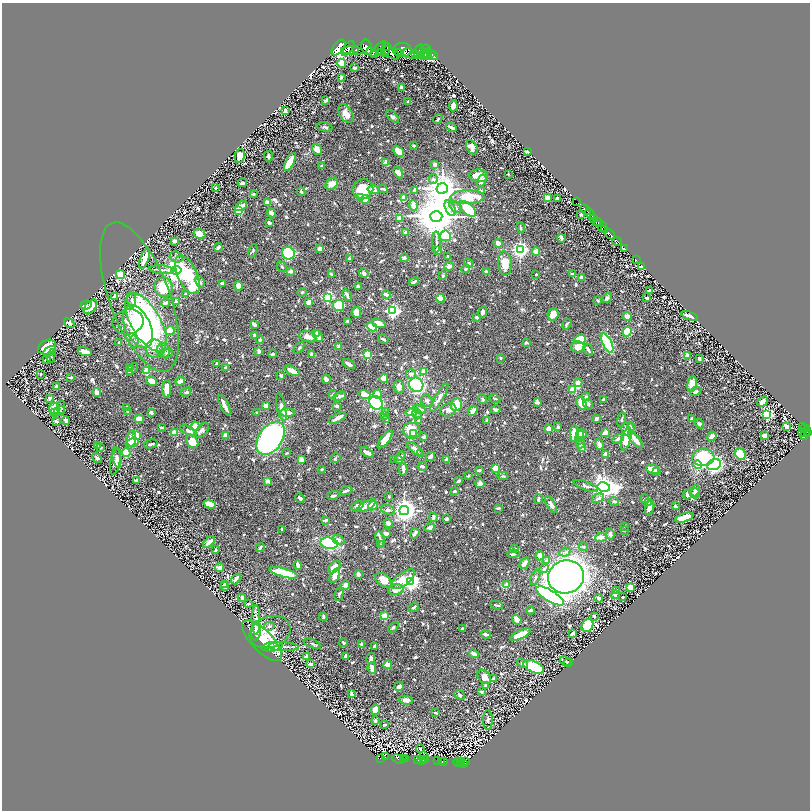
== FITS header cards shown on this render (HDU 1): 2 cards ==
NAXIS1  =                 1616
NAXIS2  =                 1616

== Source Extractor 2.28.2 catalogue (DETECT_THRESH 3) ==
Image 1616 x 1616 px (HDU 1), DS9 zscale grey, zoomed out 1/2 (1 PNG px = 2 x 2 image px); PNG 812 x 812 px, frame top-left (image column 1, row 1615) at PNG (2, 3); each listed source drawn as its Kron ellipse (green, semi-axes under 4 px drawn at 4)
Background 0.676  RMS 0.0099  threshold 0.0298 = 3 sigma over >= 5 px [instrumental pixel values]
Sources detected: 1228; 72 cannot appear on this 1/2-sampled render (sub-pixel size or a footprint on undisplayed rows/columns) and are neither listed nor drawn; of the other 1156, the 500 brightest by FLUX_AUTO listed and drawn (656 fainter detections omitted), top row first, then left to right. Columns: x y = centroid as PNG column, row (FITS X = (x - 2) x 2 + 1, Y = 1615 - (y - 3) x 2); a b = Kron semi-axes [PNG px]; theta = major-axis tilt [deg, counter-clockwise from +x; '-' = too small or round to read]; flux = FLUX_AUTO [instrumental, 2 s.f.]
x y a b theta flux
338 47 9 5 52 5500
366 47 7 5 -78 3700
386 47 3 2 - 320
348 48 8 2 53 140
356 49 2 1 - 990
379 49 10 4 49 1200
424 49 3 2 - 350
426 49 2 2 - 270
385 50 7 2 83 560
402 50 9 7 -1 3500
352 51 11 3 -4 450
419 51 7 5 74 2300
372 52 5 4 - 1100
382 52 4 2 - 250
391 53 9 4 -35 1900
398 53 2 1 - 160
425 53 5 2 - 540
430 53 3 2 - 570
411 54 8 5 -18 2100
416 54 4 2 - 210
428 54 6 2 -85 500
433 56 5 3 - 2000
426 57 2 2 - 260
342 63 4 3 - 37
355 68 3 2 - 7.8
341 77 3 2 - 3.7
401 88 3 2 - 12
326 100 3 2 - 6.7
408 101 2 2 - 9
453 106 5 4 - 14
285 111 3 3 - 5
346 113 10 6 -58 19
392 116 8 4 -41 4.6
438 119 5 3 - 3.7
325 127 8 4 -13 5
451 127 6 2 -27 11
414 146 3 2 - 3.4
472 147 7 5 -58 19
317 149 6 4 -53 21
398 151 6 4 -47 29
527 151 4 2 - 6.3
240 156 7 5 79 24
268 156 5 3 - 5.4
290 162 10 4 63 46
385 162 4 3 - 17
435 165 3 3 - 6.9
321 166 3 2 - 3.3
398 173 6 3 -56 21
508 174 2 2 - 5.7
479 176 9 6 -5 33
433 179 5 4 - 4.1
482 181 6 3 59 10
242 183 5 3 - 4.7
332 184 7 5 40 17
215 188 2 2 - 13
363 189 10 10 - 60
383 189 5 3 - 5.2
442 189 5 5 - 4200
374 190 6 4 -12 11
415 190 3 2 - 7.6
481 191 4 3 - 3.7
301 192 4 3 - 4.1
253 194 3 2 - 6.8
403 197 4 2 - 8.4
467 197 17 7 1 70
548 197 3 3 - 29
361 198 3 3 - 12
558 198 2 2 - 6.1
365 199 4 4 - 25
577 201 3 1 - 20
267 203 3 3 - 19
241 206 6 3 30 18
413 206 5 3 - 15
455 207 7 4 -48 5.9
450 208 8 4 -66 8.5
468 209 9 5 -44 86
585 210 6 2 -41 990
239 211 4 3 - 63
271 213 4 3 - 12
581 214 3 2 - 3.3
590 214 5 2 - 970
436 216 6 5 - 9200
400 219 4 3 - 22
594 219 3 1 - 32
596 221 4 2 - 210
269 223 4 2 - 5.7
599 223 4 2 - 290
520 227 5 2 - 4.4
602 227 5 2 - 390
605 229 3 3 - 560
406 233 3 2 - 10
199 234 6 5 - 27
610 234 6 2 -44 2200
445 236 5 5 - 46
562 238 4 3 - 3.5
174 241 3 2 - 12
617 241 5 2 - 1200
436 242 10 2 -88 3.7
498 243 5 3 - 20
218 247 4 2 - 6.3
624 248 2 2 - 140
320 249 3 3 - 19
253 250 6 4 67 3.1
437 250 3 2 - 22
520 250 4 4 - 720
536 251 4 3 - 16
288 253 6 6 - 220
448 256 2 2 - 4
176 257 6 5 - 5.6
404 258 4 3 - 4.7
145 259 10 3 69 32
349 259 3 3 - 5.9
636 260 3 1 - 12
469 263 5 4 - 4.8
505 263 12 6 -85 30
449 266 5 4 - 11
282 267 6 4 -46 3.4
641 267 3 2 - 16
466 269 4 3 - 4.7
162 270 12 3 -5 6.7
176 270 5 4 - 2200
291 271 4 3 - 9
486 271 3 2 - 4.6
364 273 5 4 - 6.2
120 274 5 4 - 29
331 274 3 2 - 5.8
536 274 2 2 - 3.1
572 274 3 2 - 3.4
187 275 21 9 -65 170
443 276 4 3 - 4.1
582 277 4 3 - 6.5
200 282 6 3 -63 4.9
414 282 5 2 - 5.8
222 283 3 2 - 4.7
238 286 4 3 - 13
358 286 4 3 - 4.5
164 287 10 9 - 81
650 291 4 3 - 11
302 292 5 3 - 3.2
186 294 4 3 - 4.2
347 295 6 2 -63 6.9
386 295 4 3 - 9.6
115 296 3 2 - 9.4
139 297 79 30 -70 150
327 297 4 3 - 190
440 298 4 3 - 27
607 298 5 4 - 6.6
647 298 4 3 - 6.3
132 300 8 4 -82 5.4
176 301 3 2 - 6.9
598 301 3 2 - 4.2
309 302 4 3 - 16
165 303 4 2 - 6.4
86 305 6 4 18 8.9
339 305 5 5 - 120
90 307 8 5 49 31
393 311 4 4 - 480
356 312 5 5 - 13
483 312 6 4 66 7.9
553 314 6 5 - 20
627 316 4 4 - 13
690 316 8 3 -20 12
477 317 3 3 - 4.1
348 321 4 3 - 3.3
128 322 15 12 10 28
146 322 32 15 -60 480
69 323 5 3 - 8.5
378 323 7 4 -20 24
567 324 5 3 - 3.4
254 325 4 3 - 4.4
138 327 23 12 -65 360
372 327 5 3 - 46
170 330 4 4 - 34
627 332 4 4 - 85
317 333 4 4 - 5.8
255 335 4 3 - 3.1
318 336 6 4 -65 9.2
308 337 9 5 -14 12
383 339 5 2 - 5.6
580 339 6 4 22 70
260 340 4 3 - 4.1
134 342 6 4 83 5.3
119 343 3 2 - 3.8
526 343 2 2 - 13
607 343 10 4 -65 240
339 346 3 2 - 5.4
47 347 9 7 27 45
578 347 6 6 - 20
299 348 6 4 50 4.1
154 349 9 8 - 13
163 350 7 6 - 12
588 350 6 2 -59 4.9
49 351 7 3 29 7.5
85 351 7 3 -14 13
259 351 4 3 - 6
168 353 5 3 - 4.1
272 354 4 3 - 3.1
312 354 2 2 - 12
367 355 3 3 - 110
687 355 4 3 - 12
51 356 7 3 75 3.7
500 358 3 3 - 3.2
699 358 3 2 - 8.4
46 360 4 2 - 3.6
217 363 3 2 - 4.5
349 364 6 3 -34 10
225 367 3 3 - 3.8
129 368 3 2 - 3.9
132 369 7 3 42 3.9
146 371 4 3 - 36
292 371 8 3 -24 18
424 371 3 3 - 25
129 373 4 3 - 4.8
41 374 3 2 - 3.5
411 374 5 4 - 6
281 375 3 2 - 5.2
71 377 4 2 - 5.9
384 378 4 3 - 21
326 379 4 3 - 17
152 381 5 3 - 36
180 381 4 3 - 14
578 383 4 3 - 9
692 384 8 4 78 24
416 385 7 7 - 160
56 386 4 3 - 6.6
399 387 7 5 -86 10
167 389 9 3 89 31
572 389 3 3 - 25
695 391 6 4 28 7.5
186 392 5 4 - 3.6
97 393 4 2 - 13
364 394 6 3 -19 24
377 394 4 3 - 18
333 395 4 2 - 5
340 396 7 3 22 5.1
586 397 4 3 - 4.4
50 398 2 2 - 16
439 398 16 3 60 8.8
495 398 6 2 -21 3.2
483 399 5 3 - 3.6
603 399 3 2 - 4
427 401 6 5 - 4.5
763 401 6 3 41 14
538 402 4 3 - 6.6
376 403 7 6 - 180
581 403 7 4 -63 31
588 404 5 4 - 4.9
224 405 11 2 -64 18
456 405 6 5 - 41
266 406 3 3 - 10
337 406 3 2 - 6.2
61 407 6 3 -89 3.4
127 407 3 2 - 3.3
281 407 15 3 -77 16
54 409 6 5 - 24
419 410 7 4 -19 8.9
448 410 8 6 19 12
496 410 5 4 - 7.3
60 411 5 5 - 4.1
473 411 5 3 - 12
54 412 4 3 - 11
128 412 3 2 - 9.9
151 412 4 3 - 5.3
287 412 7 4 3 23
386 412 3 3 - 3.5
411 412 6 3 6 19
257 413 3 2 - 3.5
417 413 5 4 - 3.3
767 414 4 3 - 240
385 416 4 3 - 3.4
337 418 10 3 28 17
139 419 4 4 - 22
597 419 3 3 - 5
692 419 3 2 - 6.2
387 420 4 3 - 3.8
621 420 7 3 77 3.6
56 421 3 2 - 11
66 421 4 2 - 5.4
418 421 3 2 - 3.7
487 421 4 3 - 4
699 424 5 4 - 4
195 426 5 3 - 15
631 426 3 3 - 4.3
786 426 4 2 - 27
802 426 3 2 - 97
161 427 4 2 - 4.1
558 427 3 3 - 4.9
549 429 2 2 - 47
628 429 6 6 - 20
805 429 2 1 - 120
202 430 9 5 47 6.9
189 431 9 3 -25 8.7
412 431 9 8 - 50
803 432 2 1 - 120
174 433 3 3 - 27
413 433 3 2 - 5.2
574 433 8 3 87 39
582 433 5 3 - 9.3
605 433 4 3 - 25
805 433 8 2 64 380
808 433 2 2 - 270
136 435 3 2 - 48
225 435 3 3 - 14
580 436 5 4 - 4.5
712 436 5 3 - 14
765 436 3 3 - 18
424 437 4 3 - 3.2
131 438 8 5 85 14
271 438 18 11 55 450
385 439 11 3 53 29
618 439 6 3 37 5.5
626 439 12 4 76 37
636 440 10 3 -50 20
192 441 7 5 -52 32
132 443 7 4 16 40
151 444 7 2 14 4.4
580 444 4 4 - 3.3
599 444 5 3 - 11
97 445 3 2 - 10
100 448 4 3 - 3.9
582 448 2 2 - 46
415 449 9 4 -37 9.5
126 452 4 3 - 75
287 453 4 3 - 3.5
367 453 7 2 -31 16
420 454 3 2 - 9.2
740 454 6 5 - 100
605 455 4 3 - 14
401 456 5 3 - 3.5
430 456 5 3 - 13
703 457 11 8 3 140
97 458 6 3 -51 4.5
117 458 10 3 -81 7
335 458 5 4 - 3.1
394 459 3 2 - 4
301 460 4 4 - 12
399 460 4 4 - 3.1
447 460 3 2 - 12
115 461 14 5 79 8.7
714 464 7 5 20 610
698 465 4 4 - 40
422 466 5 3 - 3.4
495 468 2 2 - 43
321 469 3 2 - 3.7
403 469 6 4 -88 4
653 469 7 4 -10 24
479 470 4 3 - 4.7
657 471 4 3 - 4.5
468 476 3 2 - 4.5
503 476 5 3 - 3.2
136 481 3 2 - 8.2
268 481 3 2 - 13
459 481 3 2 - 5.2
480 484 4 4 - 12
586 486 12 3 -20 5.4
604 487 6 5 - 1800
346 491 7 2 23 6.6
455 491 2 2 - 6.7
695 491 6 4 64 6.7
695 493 5 5 - 5.7
687 495 5 3 - 8.2
333 496 6 3 21 3.5
389 496 2 2 - 3.2
300 498 5 2 - 9.6
598 498 6 3 27 5.5
538 499 5 2 - 5.7
645 499 4 2 - 4.2
614 501 5 4 - 3.8
648 503 3 3 - 5.6
210 504 6 4 -18 34
367 505 10 3 30 25
551 505 9 4 -59 7.8
357 506 7 3 18 12
373 506 5 4 - 48
675 506 3 2 - 4.7
498 508 4 3 - 4.6
650 508 8 4 74 11
388 510 7 4 -21 5.7
404 510 5 4 - 1900
433 517 4 3 - 8.1
684 518 9 4 17 35
447 519 4 3 - 4.6
325 520 4 2 - 5.5
388 523 5 3 - 8.1
625 526 3 3 - 3.6
430 527 5 3 - 8.9
282 529 3 2 - 3.6
624 531 3 2 - 4.3
386 533 5 3 - 10
415 533 5 2 - 10
610 534 5 4 - 7.3
601 537 5 4 - 14
380 539 8 3 -75 4.2
338 540 6 4 -25 7.1
209 542 7 3 45 14
329 543 9 5 -8 260
380 545 3 3 - 3.1
260 547 5 2 - 4.5
583 547 4 3 - 3.6
515 548 3 2 - 3.7
216 550 2 2 - 3.6
565 552 5 4 - 5.3
513 554 6 3 7 4.5
540 556 4 3 - 14
546 561 4 3 - 5.9
524 563 6 3 51 11
298 565 5 2 - 10
334 567 7 4 47 19
219 568 4 3 - 14
544 568 5 4 - 4
283 573 14 4 -16 86
358 574 3 2 - 13
335 576 7 4 66 16
535 577 8 3 68 5.4
566 577 18 16 15 2200
236 579 6 2 51 12
403 579 14 6 37 40
383 580 9 6 -35 24
410 582 4 4 - 820
224 584 3 2 - 5.1
345 585 5 4 - 6.2
506 585 4 3 - 19
225 586 4 2 - 11
630 587 4 3 - 32
396 590 8 5 8 23
617 590 3 2 - 4.2
339 594 7 4 75 4.4
615 595 4 3 - 6.6
550 596 16 5 -32 280
623 597 3 2 - 5
242 598 3 3 - 6.4
599 598 4 3 - 5.4
249 604 2 2 - 17
496 605 6 2 -11 3.8
413 607 5 3 - 4.2
530 610 4 2 - 6.3
385 616 3 3 - 78
594 616 4 2 - 4.3
323 617 4 2 - 4.6
256 620 15 3 -89 8.8
517 620 5 4 - 17
587 625 7 5 54 100
269 626 5 4 - 4.8
393 627 6 4 46 3.9
462 628 3 2 - 5
256 631 9 5 86 22
270 632 21 15 19 39
572 633 4 2 - 11
486 634 5 2 - 8
521 635 11 4 26 47
262 641 26 10 -46 74
343 643 4 2 - 3.7
312 644 9 3 -23 4.9
362 644 4 4 - 5.7
375 646 3 2 - 5.3
272 647 10 4 9 25
283 647 15 3 -1 9.6
474 654 5 3 - 9.8
307 656 3 2 - 17
346 656 2 2 - 23
371 658 5 3 - 6.8
565 661 6 2 -23 5.8
522 663 6 3 -25 4.6
568 663 5 3 - 5.4
310 664 3 3 - 5.3
388 665 4 3 - 20
534 667 11 5 -23 130
372 668 5 3 - 17
484 677 8 5 -50 24
493 679 3 3 - 3.4
486 685 3 2 - 4
399 687 5 3 - 11
482 692 3 2 - 4.4
351 694 3 2 - 8.8
460 695 6 4 -40 4
406 700 7 4 -8 8.7
375 710 5 4 - 26
436 713 3 2 - 4.2
488 720 10 5 89 7.7
375 721 4 2 - 5.8
384 725 3 2 - 5.5
420 749 4 3 - 3.4
423 755 2 2 - 3.1
385 757 2 1 - 5.4
380 758 3 1 - 10
405 758 2 1 - 5.2
398 759 6 2 -20 85
424 759 2 1 - 18
426 759 2 1 - 5.2
403 760 2 2 - 69
418 760 3 2 - 35
422 761 4 3 - 7.1
438 761 2 2 - 14
461 761 2 1 - 15
441 762 2 2 - 29
444 762 2 2 - 52
458 762 5 2 - 67
466 762 2 1 - 15
461 763 3 2 - 94
464 763 2 1 - 44
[656 fainter detections neither listed nor drawn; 72 sub-pixel or undisplayed-footprint detections neither listed nor drawn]